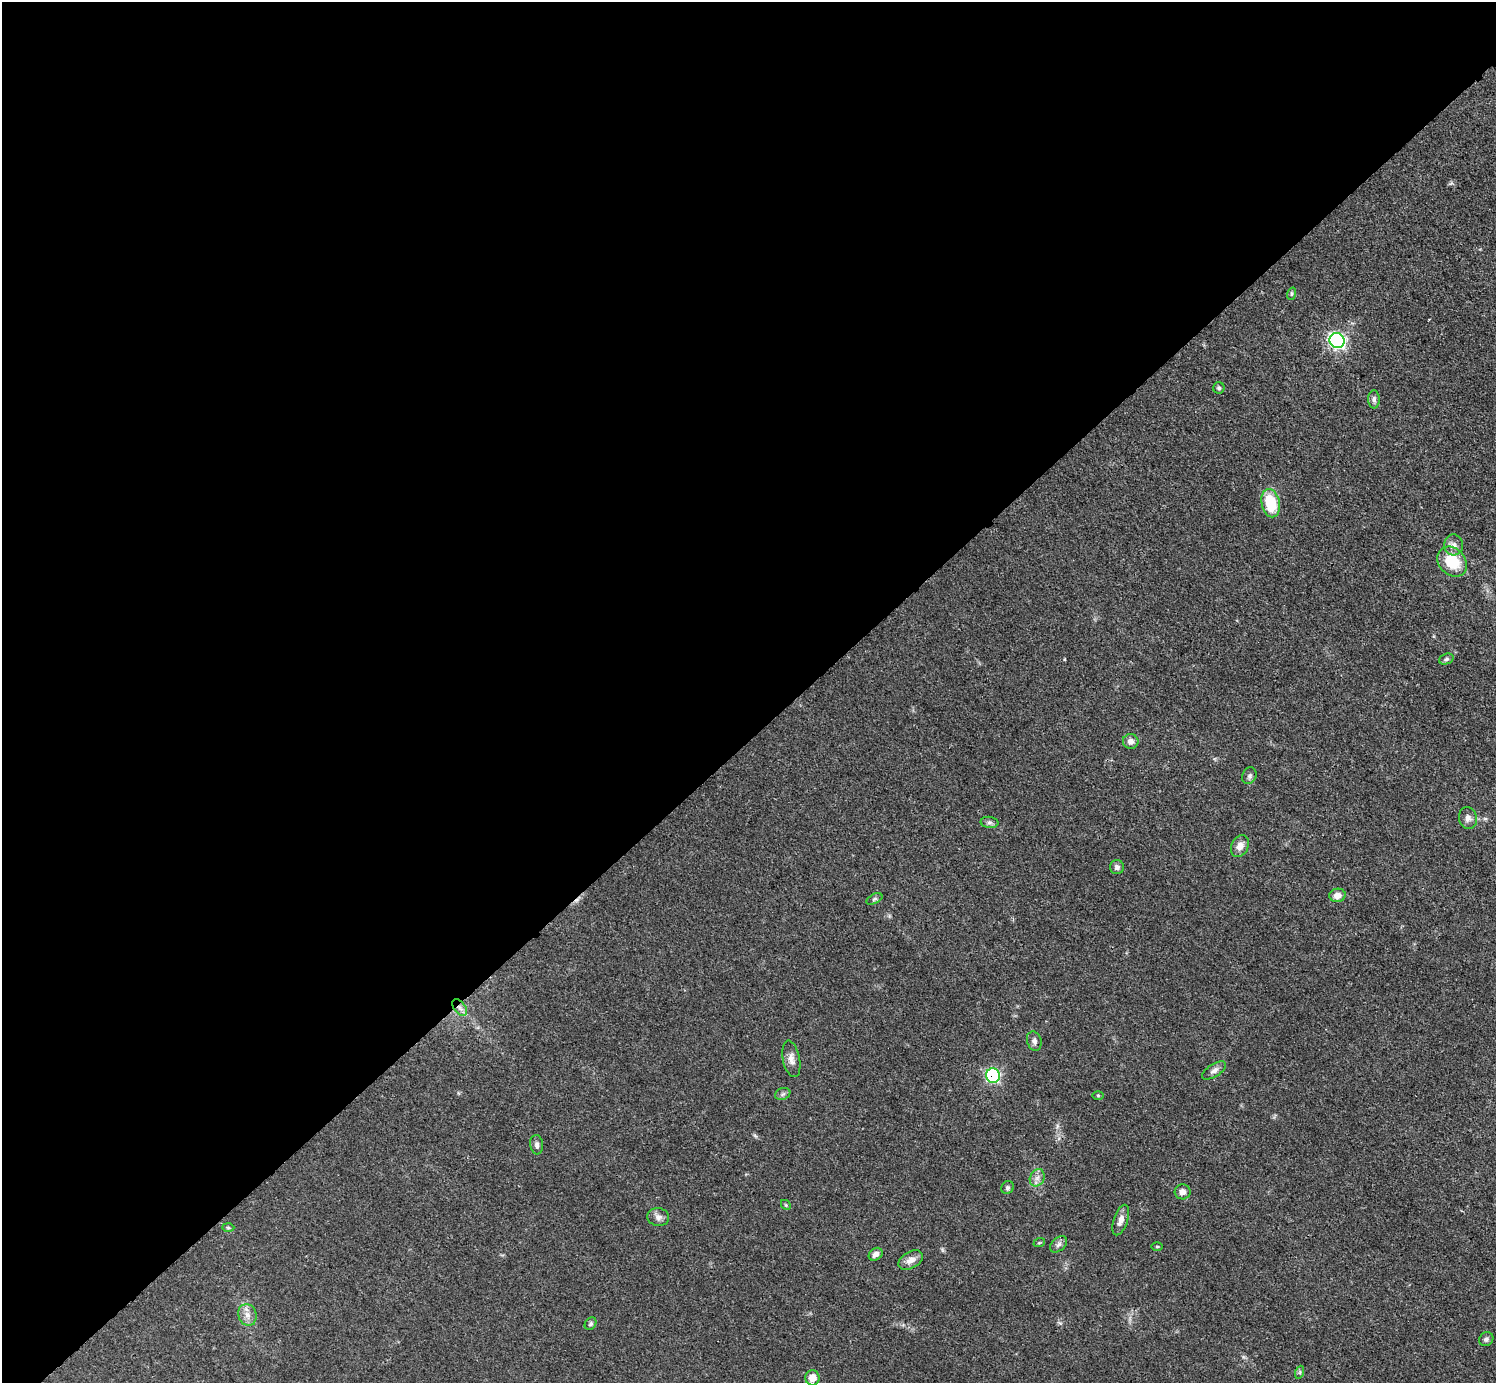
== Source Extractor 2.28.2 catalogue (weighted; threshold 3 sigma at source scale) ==
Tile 5 of 4 x 4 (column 1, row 2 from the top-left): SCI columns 1-1494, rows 3061-4441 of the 5980 x 5979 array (HDU 1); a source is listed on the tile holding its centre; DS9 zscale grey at full resolution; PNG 1498 x 1385 px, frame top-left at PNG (2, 2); each listed source drawn as its Kron ellipse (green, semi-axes under 4 px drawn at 4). Shown black and unused: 53% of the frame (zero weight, under 3 of 4 exposures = <1% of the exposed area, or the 3 px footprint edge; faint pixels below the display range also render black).
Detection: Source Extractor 2.28.2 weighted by HDU 2 'WHT'; one run over the whole footprint, this tile lists its part. Background 0.049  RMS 0.0048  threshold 0.0217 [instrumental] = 3 sigma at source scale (4.5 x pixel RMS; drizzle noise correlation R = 1.50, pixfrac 1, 0.05/0.05 arcsec/px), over >= 5 px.
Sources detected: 42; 1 cosmic-ray / hot-pixel residue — neither listed nor drawn; the other 41 listed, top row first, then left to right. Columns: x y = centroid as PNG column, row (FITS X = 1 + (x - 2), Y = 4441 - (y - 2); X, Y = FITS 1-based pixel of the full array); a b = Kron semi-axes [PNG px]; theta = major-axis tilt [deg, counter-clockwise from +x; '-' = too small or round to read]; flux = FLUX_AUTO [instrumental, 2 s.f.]
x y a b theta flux
1291 294 6 4 71 0.66
1337 341 8 7 - 110
1219 388 6 5 - 0.87
1374 399 9 6 -89 1.5
1271 503 14 9 -78 19
1454 545 10 9 - 2.8
1452 562 16 13 -47 15
1446 659 7 5 21 1.2
1131 741 8 7 - 2.7
1249 776 8 7 - 1.3
1468 818 11 9 -77 2.6
989 822 9 5 -5 1.3
1240 846 11 8 64 3.8
1117 867 7 7 - 1.7
1337 895 8 6 11 3.8
874 899 8 4 27 0.84
460 1007 9 5 -52 2.2
1034 1041 10 7 -71 1.8
791 1059 18 8 -79 3.2
1214 1071 14 6 33 2.1
993 1076 7 7 - 62
783 1094 8 6 22 1.2
1098 1095 5 3 - 0.51
537 1145 9 6 -82 1.5
1037 1178 9 7 63 2.3
1007 1188 7 6 - 0.96
1183 1192 8 7 - 2.6
786 1205 5 4 - 0.62
658 1217 11 9 -7 2.3
1121 1220 16 7 71 3.3
228 1228 6 4 -2 0.66
1039 1243 6 3 19 0.51
1059 1244 10 6 40 1.7
1157 1247 5 3 - 0.47
876 1254 7 6 - 2.3
911 1260 13 8 31 4
247 1315 11 9 -73 3.3
591 1324 7 5 53 0.86
1486 1339 7 6 - 1.3
1300 1372 7 4 71 0.77
812 1378 7 7 - 4.6
Overlapping masked pixels (flux is a lower limit): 2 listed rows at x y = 460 1007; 993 1076